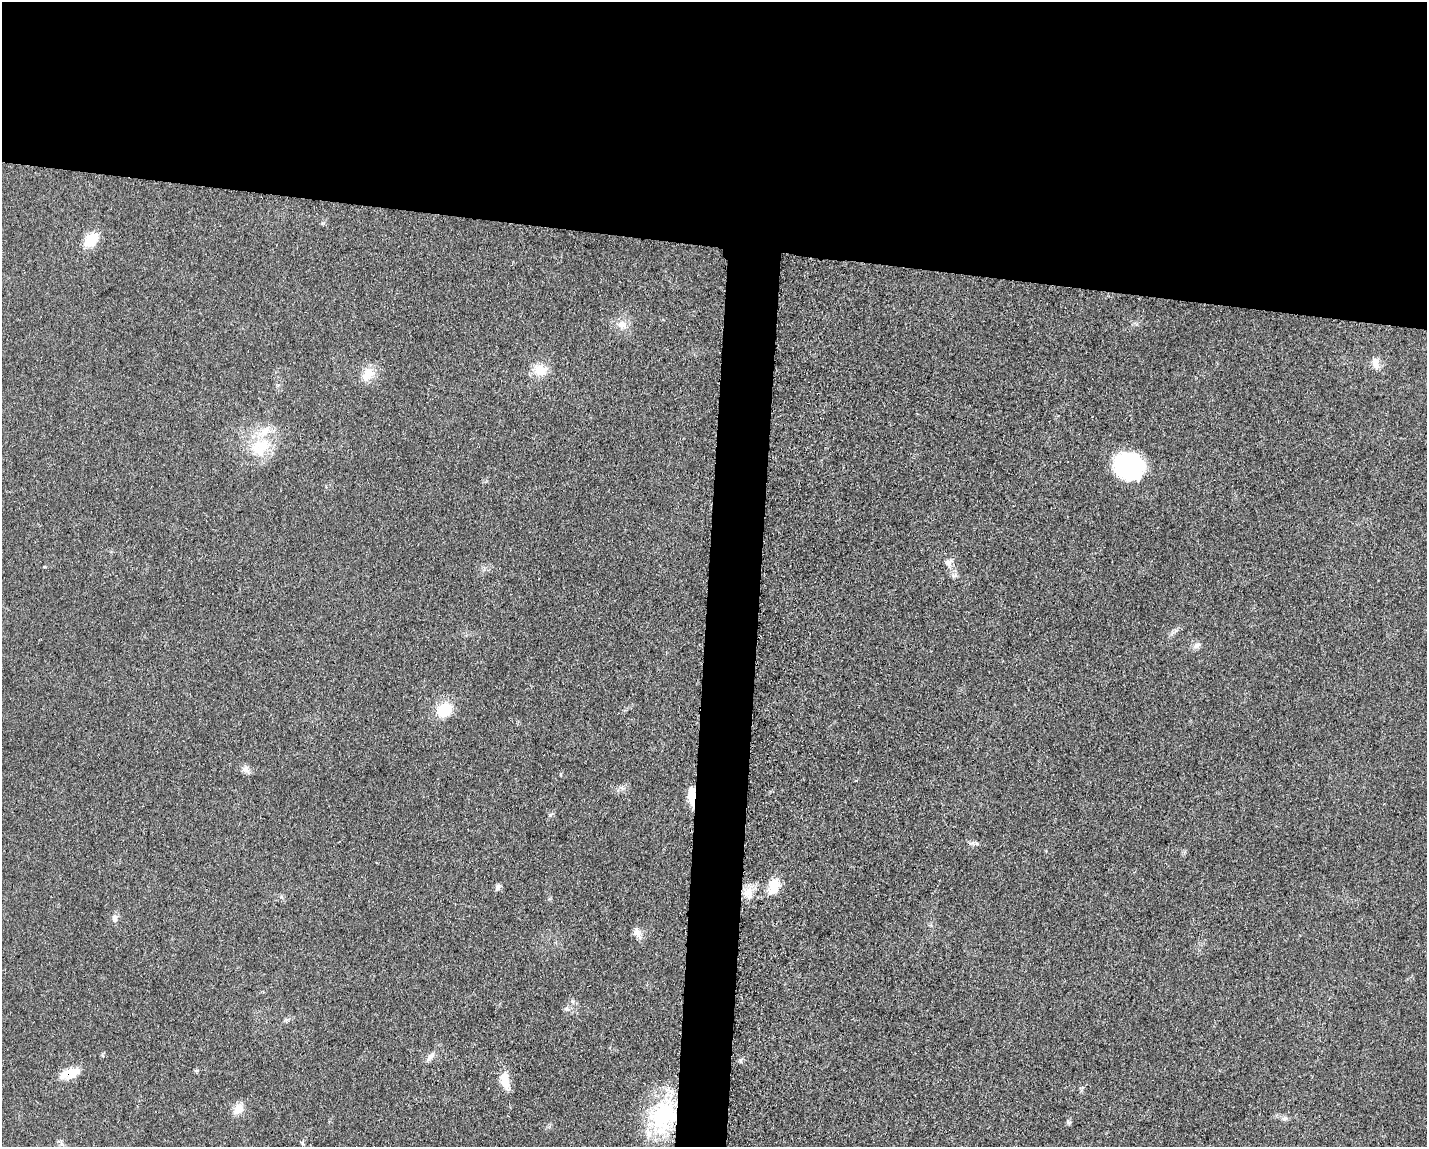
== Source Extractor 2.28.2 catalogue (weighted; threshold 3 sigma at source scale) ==
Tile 2 of 3 x 4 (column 2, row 1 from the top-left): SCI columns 1660-3084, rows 3449-4593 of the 4682 x 4609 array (HDU 1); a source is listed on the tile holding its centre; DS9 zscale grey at full resolution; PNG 1429 x 1149 px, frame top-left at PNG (2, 2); no overlay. Shown black and unused: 24% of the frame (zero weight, under 3 of 5 exposures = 4% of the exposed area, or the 3 px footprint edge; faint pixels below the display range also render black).
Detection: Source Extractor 2.28.2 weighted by HDU 2 'WHT'; one run over the whole footprint, this tile lists its part. Background 0.0609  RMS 0.0061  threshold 0.0274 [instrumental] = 3 sigma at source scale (4.5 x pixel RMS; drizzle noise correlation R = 1.50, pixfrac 1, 0.05/0.05 arcsec/px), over >= 5 px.
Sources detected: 26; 1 inside a brighter object's white glare — not listed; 1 inside a brighter listed object's ellipse — not listed separately; the other 24 listed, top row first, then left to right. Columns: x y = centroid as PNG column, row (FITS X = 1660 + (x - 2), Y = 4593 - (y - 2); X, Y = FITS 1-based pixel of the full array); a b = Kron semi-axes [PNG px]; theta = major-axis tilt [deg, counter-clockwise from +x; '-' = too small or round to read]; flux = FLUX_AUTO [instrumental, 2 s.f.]
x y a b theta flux
91 239 20 11 45 14
622 324 12 11 - 5.3
1375 362 14 10 84 4.4
540 370 17 14 -17 9
368 374 18 13 55 9.8
257 448 24 20 -75 21
1129 466 31 26 -30 57
949 562 11 8 54 2.8
1197 645 11 6 31 2.4
444 710 22 18 53 13
245 769 11 8 -9 2.8
693 797 22 8 81 8.4
498 886 8 6 69 1.5
774 887 22 13 70 9.5
748 892 13 12 - 7
115 918 11 7 -83 2.3
637 932 12 9 -70 3.6
430 1057 16 5 45 2.9
70 1073 20 10 19 12
505 1080 23 10 -79 9.5
238 1109 16 11 56 6.1
663 1116 42 30 69 58
1285 1119 7 4 1 1.3
1068 1122 8 4 -54 0.95
Overlapping masked pixels (flux is a lower limit): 3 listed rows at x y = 693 797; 70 1073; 663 1116
Unlisted compact peaks at least as high as the median listed source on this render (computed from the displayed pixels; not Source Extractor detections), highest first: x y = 550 815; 740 1060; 567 1009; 977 844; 572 1001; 954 576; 1176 630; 322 223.